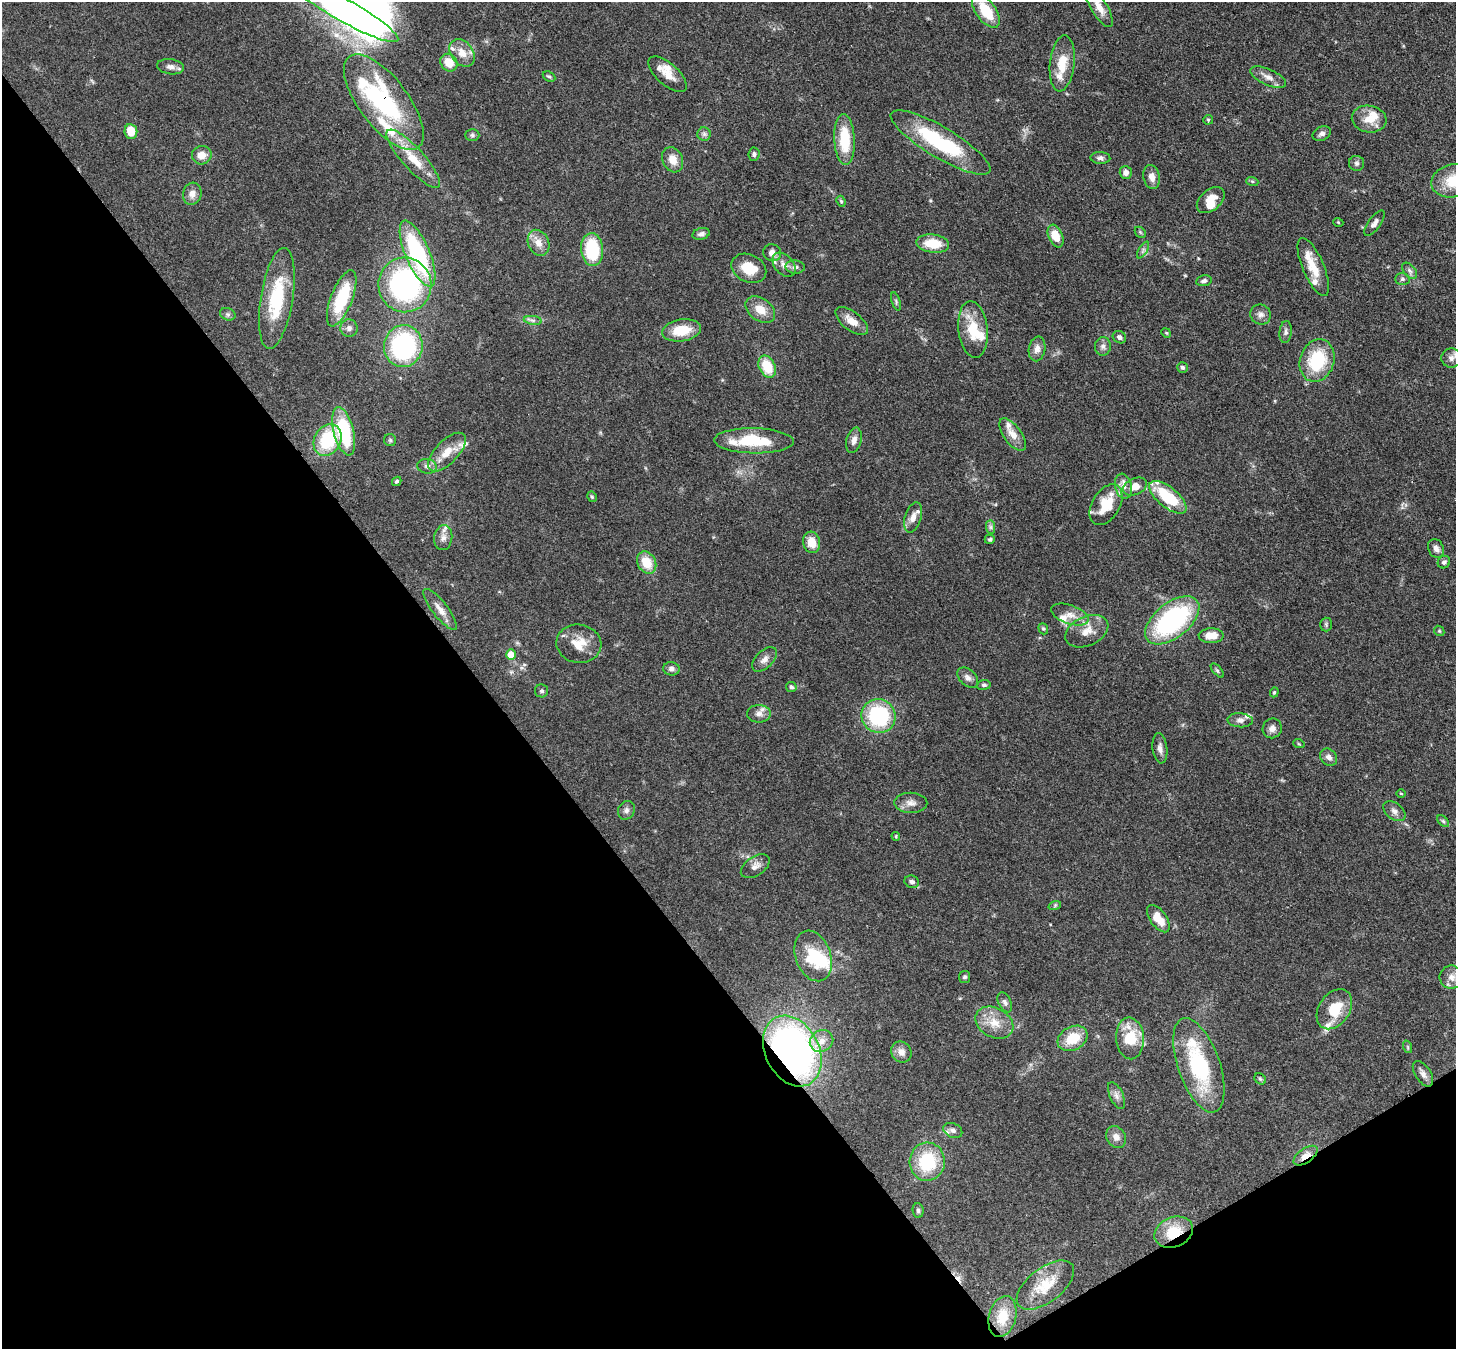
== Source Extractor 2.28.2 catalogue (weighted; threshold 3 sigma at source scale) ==
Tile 14 of 4 x 4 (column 2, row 4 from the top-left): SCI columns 1533-2986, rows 351-1697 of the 5974 x 5947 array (HDU 1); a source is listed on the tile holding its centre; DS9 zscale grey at full resolution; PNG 1458 x 1351 px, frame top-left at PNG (2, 2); each listed source drawn as its Kron ellipse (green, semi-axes under 4 px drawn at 4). Shown black and unused: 36% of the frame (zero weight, under 3 of 4 exposures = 7% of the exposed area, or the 3 px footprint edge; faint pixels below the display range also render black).
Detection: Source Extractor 2.28.2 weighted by HDU 2 'WHT'; one run over the whole footprint, this tile lists its part. Background 0.0965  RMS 0.004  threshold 0.018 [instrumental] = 3 sigma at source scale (4.5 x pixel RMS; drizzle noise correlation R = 1.50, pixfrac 1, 0.05/0.05 arcsec/px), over >= 5 px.
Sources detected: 179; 2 inside a brighter object's white glare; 1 cosmic-ray / hot-pixel residue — neither listed nor drawn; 23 inside a brighter listed object's ellipse — not listed separately; the other 153 listed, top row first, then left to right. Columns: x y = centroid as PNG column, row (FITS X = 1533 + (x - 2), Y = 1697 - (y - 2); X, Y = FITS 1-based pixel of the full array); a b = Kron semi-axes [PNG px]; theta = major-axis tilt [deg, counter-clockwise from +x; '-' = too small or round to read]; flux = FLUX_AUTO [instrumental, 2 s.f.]
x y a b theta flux
1099 7 23 8 -59 4.4
342 9 64 11 -29 56
986 11 19 10 -54 12
462 53 15 11 -51 4.7
449 63 9 8 - 5.9
1062 63 28 12 84 9
170 67 13 7 -8 2.1
668 74 24 11 -42 5
549 76 7 4 -28 0.67
1268 77 19 8 -24 2.9
384 102 57 24 -53 60
1369 119 17 13 -9 6.1
1208 120 5 4 - 0.48
131 132 7 6 - 7.4
704 134 7 6 - 1.1
1322 134 9 7 26 1.5
472 135 7 6 - 0.84
845 140 25 10 -87 15
940 142 57 15 -31 35
754 154 7 5 85 0.96
202 155 10 9 - 4.4
1100 158 10 6 -3 1.3
413 159 38 11 -48 11
673 160 13 10 -64 4.3
1356 163 7 7 - 1.1
1126 172 6 6 - 2.1
1152 177 12 8 -78 2.8
1252 181 6 4 -19 0.53
1454 181 23 16 13 13
192 194 11 9 75 2.9
1211 200 16 10 40 5.6
841 201 6 4 -66 0.56
1338 222 5 3 - 0.33
1374 223 15 6 54 1.7
1140 232 6 4 -46 0.68
701 234 9 6 16 1.2
1056 236 12 7 -67 6.8
539 243 13 10 -64 3.8
933 244 16 9 -6 9.8
592 250 16 11 -86 22
1143 250 9 4 59 0.91
772 253 9 8 - 2.4
418 254 35 12 -67 48
784 265 14 9 -48 2.9
795 267 9 6 -2 1.6
1313 267 31 10 -67 8
749 268 18 13 -25 9.3
1410 271 9 5 -49 1.3
1402 279 7 6 - 0.93
1204 281 8 5 11 1.1
405 285 27 26 - 73
277 298 51 16 81 25
342 298 30 10 69 21
896 301 10 4 -73 0.77
760 310 16 11 -37 5.7
228 314 8 6 -20 1
1261 315 10 10 - 2.1
533 320 9 4 -8 1.1
852 321 19 9 -37 4.6
349 328 8 8 - 1.6
973 329 29 14 -83 11
682 330 19 11 9 11
1286 332 11 6 85 1.3
1166 333 5 4 - 0.46
1119 337 7 6 - 1.3
403 346 21 19 82 53
1103 346 9 8 - 1.6
1037 349 12 8 80 2.5
1451 358 10 9 - 2.1
1317 360 21 17 71 21
767 367 11 8 -64 12
1182 367 5 5 - 0.9
344 431 25 10 -75 30
1013 435 19 9 -54 4.3
328 440 17 13 60 22
390 440 6 6 - 0.68
854 440 13 7 75 2.1
754 441 40 12 -1 18
447 452 24 11 46 6.8
427 466 10 7 -9 1.6
397 481 5 4 - 0.74
1123 486 13 8 -76 2.7
1135 487 12 8 25 4.5
592 497 5 4 - 0.54
1168 497 23 10 -39 20
1106 505 22 14 59 11
913 517 15 8 74 3.1
991 527 7 4 -89 0.82
443 538 12 9 83 2.5
990 539 5 4 - 0.63
812 542 11 8 -77 5.6
1436 548 10 7 -66 1.9
647 562 12 9 -62 8.3
1444 562 6 6 - 0.98
440 609 25 7 -52 3.7
1070 615 19 9 -19 4.1
1172 620 32 17 39 57
1326 624 7 5 -88 0.86
1043 629 6 4 -68 0.59
1087 631 23 14 25 6.3
1439 631 5 4 - 0.51
1211 636 12 7 1 6
579 644 22 19 -9 8.2
511 655 5 5 - 5.6
764 659 15 8 45 2.4
671 669 8 6 -8 1.5
1217 670 8 4 -48 0.62
968 678 12 8 -42 1.9
984 685 7 5 7 0.78
791 687 5 5 - 0.84
542 691 6 6 - 0.91
1274 692 5 4 - 0.45
759 714 12 9 0 2.4
879 716 17 16 - 33
1240 720 13 7 -4 1.9
1272 728 10 9 - 2.3
1299 744 6 3 -19 0.41
1160 748 15 7 -83 2.2
1329 757 9 7 -48 2
1401 793 4 3 - 0.32
911 803 16 10 -1 3
626 810 10 8 61 1.4
1394 811 12 8 -37 1.9
1443 821 7 4 -45 0.73
896 836 4 4 - 0.41
755 866 16 9 33 2.6
912 882 7 6 - 1.2
1055 905 6 4 19 0.59
1158 919 15 8 -55 7.2
813 956 26 17 -70 17
964 977 6 5 - 0.85
1451 977 12 11 - 3.6
1005 1002 11 6 -64 1.4
1334 1009 22 15 55 12
994 1023 20 14 -29 7.3
1073 1038 16 11 30 10
1130 1038 21 14 -86 14
822 1041 12 10 30 3.7
1408 1047 6 4 -71 0.48
792 1051 37 27 -63 160
901 1052 11 10 - 3
1199 1065 49 21 -71 36
1423 1074 14 7 -57 2
1260 1079 6 5 - 0.62
1116 1096 14 6 -65 2
953 1130 10 7 -25 1.5
1116 1137 11 9 -57 2.6
1305 1156 14 7 35 3.8
927 1162 19 17 87 21
918 1211 7 5 -86 0.85
1174 1232 20 15 22 12
1045 1285 34 17 37 12
1002 1316 21 13 75 9
Overlapping masked pixels (flux is a lower limit): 4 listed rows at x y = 384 102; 792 1051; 1305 1156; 1174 1232
Isophote crosses this tile's border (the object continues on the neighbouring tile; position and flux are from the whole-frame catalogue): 4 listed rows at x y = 1099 7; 342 9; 1454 181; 1451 977